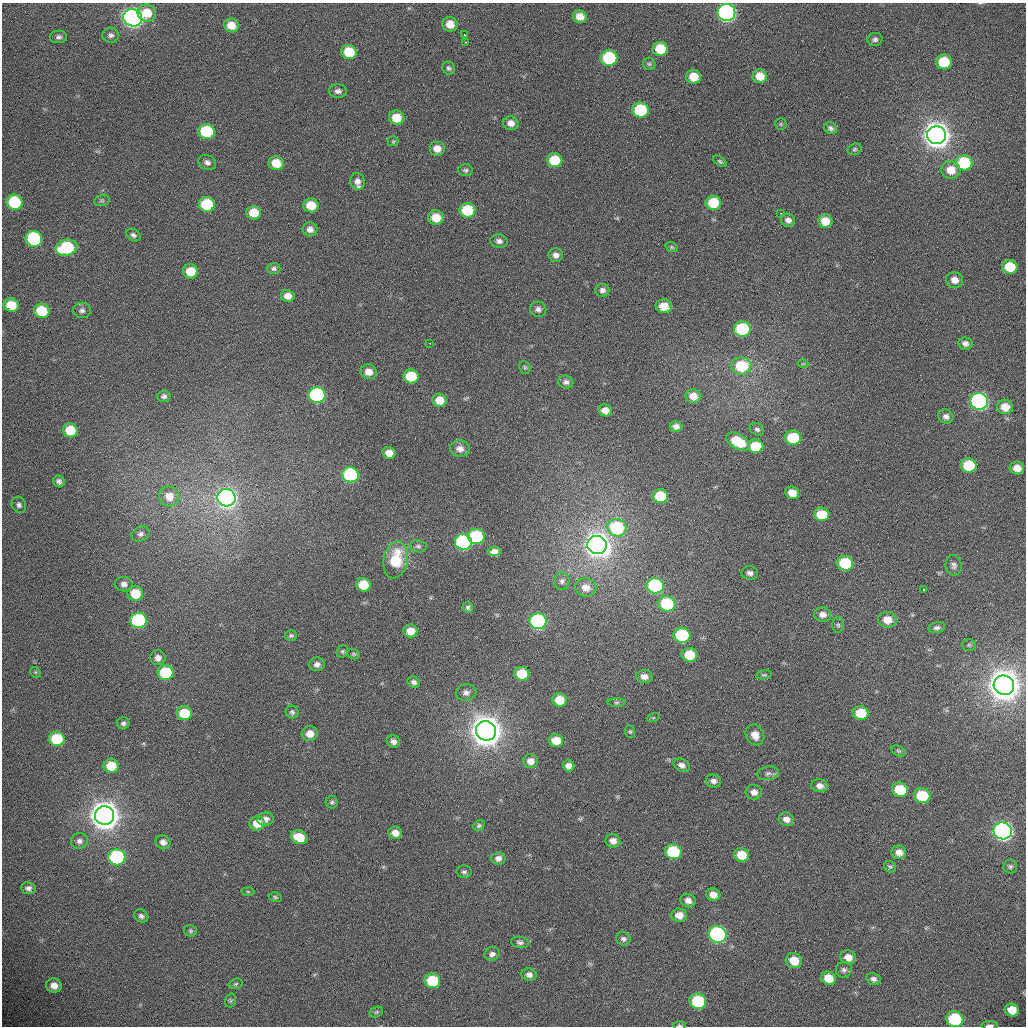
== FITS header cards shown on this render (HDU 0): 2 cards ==
NAXIS1  =                 1024 /fastest changing axis
NAXIS2  =                 1024 /next to fastest changing axis

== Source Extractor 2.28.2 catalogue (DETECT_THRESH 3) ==
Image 1024 x 1024 px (HDU 0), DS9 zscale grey, 1 PNG px = 1 image px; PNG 1028 x 1028 px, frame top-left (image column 1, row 1024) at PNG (2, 3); each listed source drawn as its Kron ellipse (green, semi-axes under 4 px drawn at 4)
Background 367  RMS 13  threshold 37.6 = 3 sigma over >= 5 px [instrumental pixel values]
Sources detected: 218; all 218 listed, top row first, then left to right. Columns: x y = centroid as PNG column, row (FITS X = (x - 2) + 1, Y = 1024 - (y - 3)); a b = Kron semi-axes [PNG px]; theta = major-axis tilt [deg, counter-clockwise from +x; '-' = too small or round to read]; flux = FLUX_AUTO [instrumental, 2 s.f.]
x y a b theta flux
147 13 9 8 - 1.7e+04
726 13 9 8 - 3.7e+05
580 17 7 6 - 8.2e+03
133 18 9 8 - 5.6e+05
450 24 8 7 - 1.1e+04
231 25 7 7 - 1.2e+04
111 35 8 7 - 2.8e+03
464 35 3 2 - 1.3e+03
59 37 8 6 3 2.6e+03
875 39 7 6 - 2.7e+03
465 42 3 2 - 9.1e+02
660 49 7 7 - 2.5e+04
349 52 8 7 - 2.8e+04
609 58 8 7 - 7.7e+04
944 62 8 7 - 3.0e+04
649 64 6 6 - 1.6e+03
449 68 7 6 - 2.0e+03
760 76 7 7 - 1.3e+04
693 77 7 7 - 1.6e+04
338 91 9 6 -3 3.4e+03
640 110 8 7 - 5.4e+04
397 118 8 7 - 1.6e+04
511 123 8 7 - 5.7e+03
781 124 6 5 - 1.3e+03
830 128 7 5 -24 2.3e+03
207 131 8 7 - 5.3e+04
936 135 9 9 - 1.7e+06
393 141 5 5 - 1.1e+03
437 149 8 7 - 8.3e+03
855 149 7 5 16 1.5e+03
555 160 8 7 - 2.8e+04
720 161 7 4 -36 1.5e+03
207 162 9 7 -25 3.4e+03
276 163 8 7 - 1.6e+04
964 163 8 7 - 6.1e+04
465 170 7 6 - 1.9e+03
951 170 9 9 - 1.3e+04
357 181 8 7 - 4.7e+03
102 200 8 5 17 1.7e+03
14 202 8 7 - 5.7e+04
713 203 7 7 - 3.2e+04
207 204 8 7 - 4.5e+04
311 205 8 7 - 1.7e+04
467 210 8 7 - 4.1e+04
254 213 7 7 - 1.7e+04
781 213 3 2 - 7.6e+03
436 218 8 7 - 1.5e+04
788 220 7 6 - 3.6e+03
825 221 7 7 - 1.4e+04
310 229 7 7 - 4.4e+03
133 235 8 5 -33 2.6e+03
34 239 8 8 - 1.1e+05
499 241 9 6 -12 3.5e+03
672 247 6 4 -21 1.2e+03
66 248 11 8 14 6.7e+04
556 255 7 7 - 4.3e+03
1010 267 8 7 - 2.6e+04
274 269 7 5 -4 2.2e+03
190 271 7 7 - 1.6e+04
955 280 9 7 -18 7.0e+03
602 290 7 6 - 3.3e+03
288 296 7 6 - 7.2e+03
11 305 7 6 - 2.1e+04
664 306 8 7 - 1.3e+04
538 309 8 7 - 3.5e+03
82 310 9 7 4 3.0e+03
42 311 8 7 - 3.3e+04
742 329 8 7 - 7.2e+04
430 343 3 2 - 9.8e+02
965 344 7 6 - 3.4e+03
803 364 5 3 - 7.4e+02
741 366 10 8 6 4.0e+04
525 367 7 5 -68 1.5e+03
369 372 8 7 - 7.6e+03
411 376 7 7 - 3.0e+04
566 382 7 6 - 3.2e+03
317 395 8 8 - 1.5e+05
164 396 7 6 - 2.4e+03
693 396 7 7 - 9.2e+03
439 400 7 6 - 1.4e+04
979 401 9 8 - 3.3e+05
1005 407 8 7 - 1.2e+04
605 410 7 6 - 7.0e+03
946 416 8 7 - 3.5e+03
676 426 6 5 - 3.9e+03
757 429 7 6 - 2.2e+03
70 430 7 7 - 2.5e+04
793 438 8 7 - 4.4e+04
738 441 13 7 -29 3.1e+04
756 446 8 7 - 2.7e+04
460 449 10 8 -5 5.2e+03
389 453 7 6 - 7.8e+03
969 465 8 7 - 3.5e+04
1017 468 7 6 - 8.1e+03
350 475 8 7 - 1.2e+05
59 481 6 5 - 2.5e+03
792 493 7 6 - 1.1e+04
169 496 10 10 - 1.1e+04
660 496 8 7 - 3.3e+04
226 498 9 8 - 5.0e+05
19 505 8 6 -63 2.5e+03
822 514 8 6 -11 2.6e+04
617 528 9 8 - 6.8e+04
140 534 9 7 25 3.1e+03
476 536 8 7 - 7.4e+04
463 542 8 8 - 1.6e+05
597 545 10 9 - 1.1e+06
418 546 8 6 -9 2.2e+03
494 551 6 5 - 4.5e+03
396 560 19 12 78 3.5e+04
845 563 8 7 - 5.2e+04
954 565 10 8 -81 3.3e+03
750 573 8 7 - 3.4e+03
562 581 9 7 77 3.0e+03
124 584 9 7 -8 4.0e+03
363 585 7 7 - 2.2e+04
655 586 8 8 - 1.4e+05
586 587 10 9 - 8.1e+03
923 589 3 3 - 3.1e+03
135 594 8 7 - 2.0e+04
667 604 8 7 - 5.6e+04
468 607 5 5 - 1.8e+03
823 614 8 7 - 4.9e+03
138 620 8 8 - 1.2e+05
887 620 9 8 - 1.0e+04
538 621 8 8 - 1.9e+05
838 625 8 5 -89 1.6e+03
937 628 8 5 11 2.6e+03
410 631 7 6 - 1.1e+04
291 635 6 5 - 1.5e+03
682 635 8 7 - 7.3e+04
969 645 7 5 -1 1.5e+03
342 651 7 5 52 1.4e+03
354 654 6 5 - 1.2e+03
689 655 8 7 - 2.5e+04
158 658 7 7 - 4.7e+03
317 664 8 7 - 3.5e+03
35 672 6 4 -45 1.0e+03
165 673 8 7 - 5.1e+04
522 674 7 7 - 2.5e+04
764 675 8 4 12 1.2e+03
644 677 8 6 -5 5.7e+03
414 682 6 5 - 2.8e+03
1004 685 10 9 - 2.6e+06
466 692 10 8 8 4.2e+03
559 700 7 6 - 1.7e+04
616 702 9 4 1 1.5e+03
292 712 7 6 - 2.0e+03
184 713 7 7 - 2.7e+04
861 713 8 7 - 2.3e+04
653 718 6 4 19 1.1e+03
123 723 6 6 - 2.3e+03
486 731 10 9 - 2.4e+06
630 732 6 5 - 1.3e+03
310 734 8 7 - 7.5e+03
755 735 11 9 -61 8.6e+03
57 739 8 7 - 4.3e+04
556 740 7 6 - 1.3e+04
393 742 7 6 - 3.6e+03
898 751 7 5 -26 1.6e+03
531 761 7 7 - 6.0e+03
682 765 8 6 -22 4.1e+03
111 766 7 7 - 2.0e+04
569 766 6 5 - 4.7e+03
768 773 11 6 8 3.0e+03
713 781 8 6 -6 3.4e+03
820 786 8 6 -9 5.3e+03
900 790 8 7 - 2.7e+04
754 792 8 7 - 4.8e+03
922 796 8 7 - 4.3e+04
332 802 6 6 - 1.7e+03
105 816 9 9 - 2.2e+06
265 819 8 6 8 4.7e+03
786 819 8 6 -24 5.2e+03
257 823 8 7 - 1.2e+04
479 826 6 5 - 1.6e+03
1003 831 9 8 - 4.9e+05
395 833 7 6 - 6.9e+03
299 837 8 6 -23 1.8e+04
79 841 8 8 - 3.5e+03
613 841 7 6 - 5.3e+03
163 842 7 7 - 3.7e+03
673 852 8 7 - 6.0e+04
899 852 7 6 - 6.1e+03
741 855 7 6 - 1.7e+04
117 857 8 8 - 1.2e+05
498 858 7 6 - 4.4e+03
890 867 6 5 - 1.4e+03
1010 867 7 7 - 2.0e+03
464 872 7 6 - 2.1e+03
28 888 7 6 - 2.9e+03
248 892 6 4 -3 1.1e+03
713 895 7 6 - 7.4e+03
275 897 6 5 - 1.3e+03
688 901 7 6 - 4.9e+03
679 915 8 7 - 8.4e+03
141 916 7 6 - 2.3e+03
190 931 6 6 - 1.6e+03
718 934 9 8 - 2.3e+05
623 939 7 6 - 2.3e+03
520 942 9 5 -8 2.6e+03
492 954 8 6 20 2.9e+03
848 957 8 7 - 6.8e+03
794 961 8 7 - 1.6e+04
844 970 8 8 - 2.8e+03
529 975 7 6 - 3.6e+03
828 978 7 6 - 1.3e+04
873 979 7 6 - 3.0e+03
432 981 8 7 - 3.7e+04
236 984 7 5 22 1.5e+03
54 985 8 7 - 7.3e+03
231 1000 7 5 72 1.5e+03
698 1001 8 7 - 6.3e+04
1012 1010 7 6 - 1.2e+04
376 1012 7 5 21 1.5e+03
955 1019 9 7 -20 7.3e+04
679 1025 7 4 1 1.3e+03
990 1025 8 3 1 2.6e+03
At the frame edge (FLAGS 8, measured only in part): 3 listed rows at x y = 955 1019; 679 1025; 990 1025